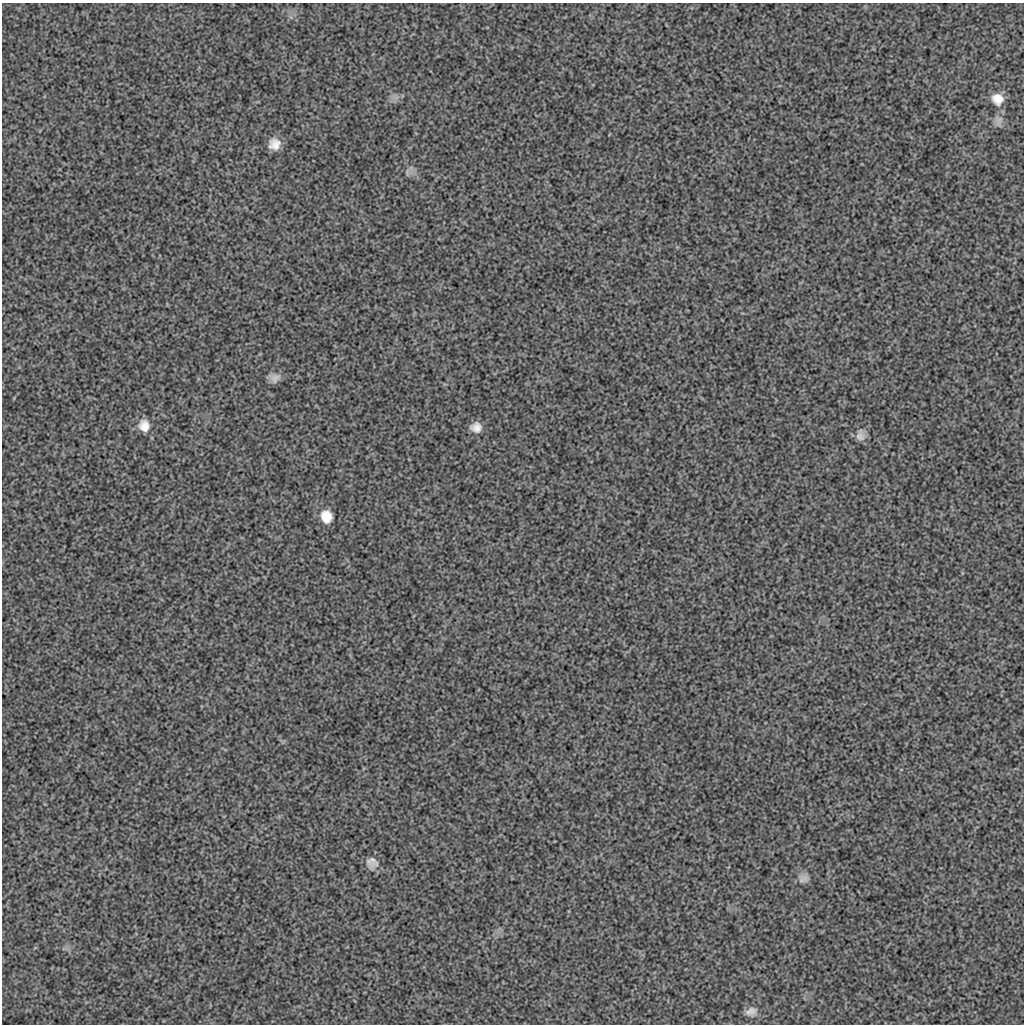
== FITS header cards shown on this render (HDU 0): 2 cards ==
NAXIS1  =                 1022 / length of data axis 1
NAXIS2  =                 1022 / length of data axis 2

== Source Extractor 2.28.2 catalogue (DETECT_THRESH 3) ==
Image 1022 x 1022 px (HDU 0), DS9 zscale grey, 1 PNG px = 1 image px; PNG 1026 x 1026 px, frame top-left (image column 1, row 1022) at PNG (2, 3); no overlay
Background 150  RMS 3.2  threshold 9.68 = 3 sigma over >= 5 px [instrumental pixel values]
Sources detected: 11; all 11 listed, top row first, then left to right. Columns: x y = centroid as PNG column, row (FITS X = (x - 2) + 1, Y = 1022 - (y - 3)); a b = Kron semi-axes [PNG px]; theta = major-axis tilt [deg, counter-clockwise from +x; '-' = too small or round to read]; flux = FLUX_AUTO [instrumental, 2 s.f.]
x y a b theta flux
998 99 12 11 - 2300
274 144 10 9 - 2100
407 172 13 5 -89 840
275 378 14 9 62 1100
144 426 20 18 -77 4200
476 427 17 15 -2 2600
860 436 13 11 -20 970
326 517 11 9 -71 2700
372 862 13 10 -24 1400
801 880 7 4 -72 550
751 1011 12 8 15 1300